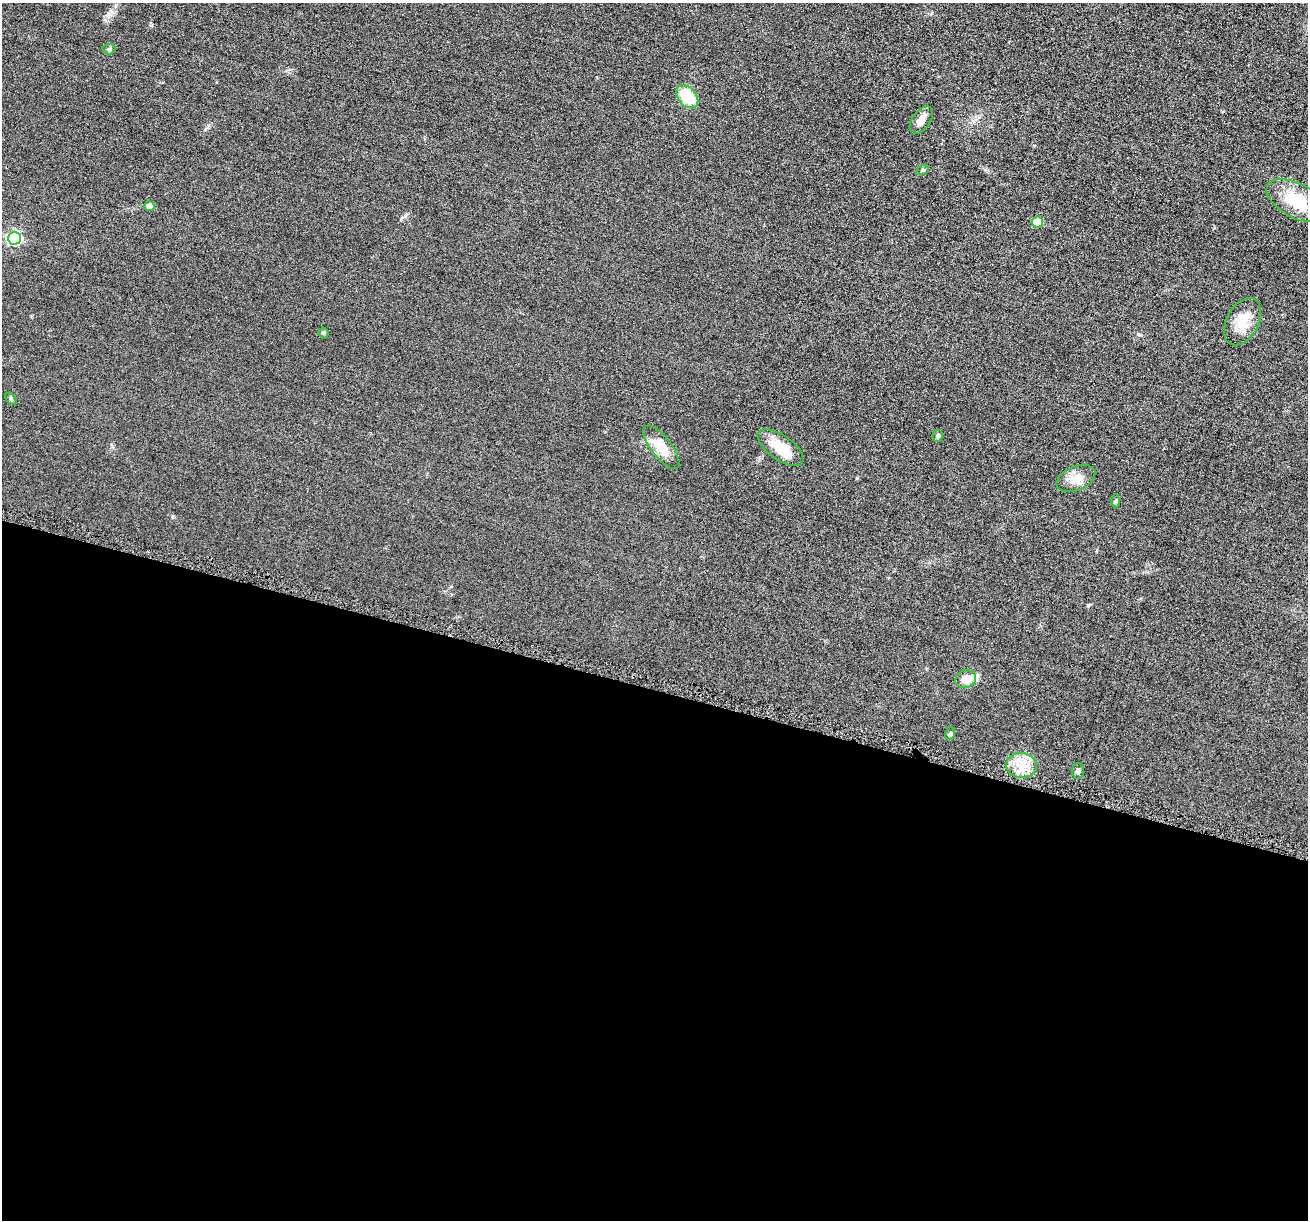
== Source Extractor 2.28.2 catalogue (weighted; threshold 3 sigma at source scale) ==
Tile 14 of 4 x 4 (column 2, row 4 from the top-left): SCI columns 1322-2627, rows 138-1355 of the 5255 x 5272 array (HDU 1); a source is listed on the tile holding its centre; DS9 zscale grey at full resolution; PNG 1310 x 1222 px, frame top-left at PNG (2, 3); each listed source drawn as its Kron ellipse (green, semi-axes under 4 px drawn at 4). Shown black and unused: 44% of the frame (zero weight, under 4 of 8 exposures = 1% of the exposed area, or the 3 px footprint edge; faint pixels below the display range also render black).
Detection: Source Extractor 2.28.2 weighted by HDU 2 'WHT'; one run over the whole footprint, this tile lists its part. Background 0.0528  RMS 0.0086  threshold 0.035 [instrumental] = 3 sigma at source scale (4.09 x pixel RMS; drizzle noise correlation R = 1.36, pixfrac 0.8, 0.05/0.05 arcsec/px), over >= 5 px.
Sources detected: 21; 1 inside a brighter listed object's ellipse — not listed separately; the other 20 listed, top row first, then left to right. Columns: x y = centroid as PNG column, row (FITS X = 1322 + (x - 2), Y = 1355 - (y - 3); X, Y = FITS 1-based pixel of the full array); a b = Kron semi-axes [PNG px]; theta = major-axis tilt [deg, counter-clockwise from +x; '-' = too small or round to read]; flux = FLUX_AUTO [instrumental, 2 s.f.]
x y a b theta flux
109 49 6 5 - 1.3
687 97 13 9 -48 26
921 120 15 9 54 6.1
922 170 7 4 27 1.3
1296 201 32 17 -28 27
149 206 5 5 - 6.9
1038 222 5 5 - 21
15 238 6 6 - 110
1243 322 25 16 62 15
323 333 5 5 - 1.1
11 399 7 4 -46 1.1
938 436 6 5 - 2
661 447 26 10 -52 15
781 448 26 12 -35 18
1076 479 20 12 22 9.3
1115 501 6 4 89 1.1
966 679 10 9 - 10
950 734 6 4 71 1.4
1022 765 15 12 -7 13
1078 771 8 6 87 1.7
Unlisted compact peaks at least as high as the median listed source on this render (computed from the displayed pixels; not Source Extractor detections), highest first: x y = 405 216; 857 478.